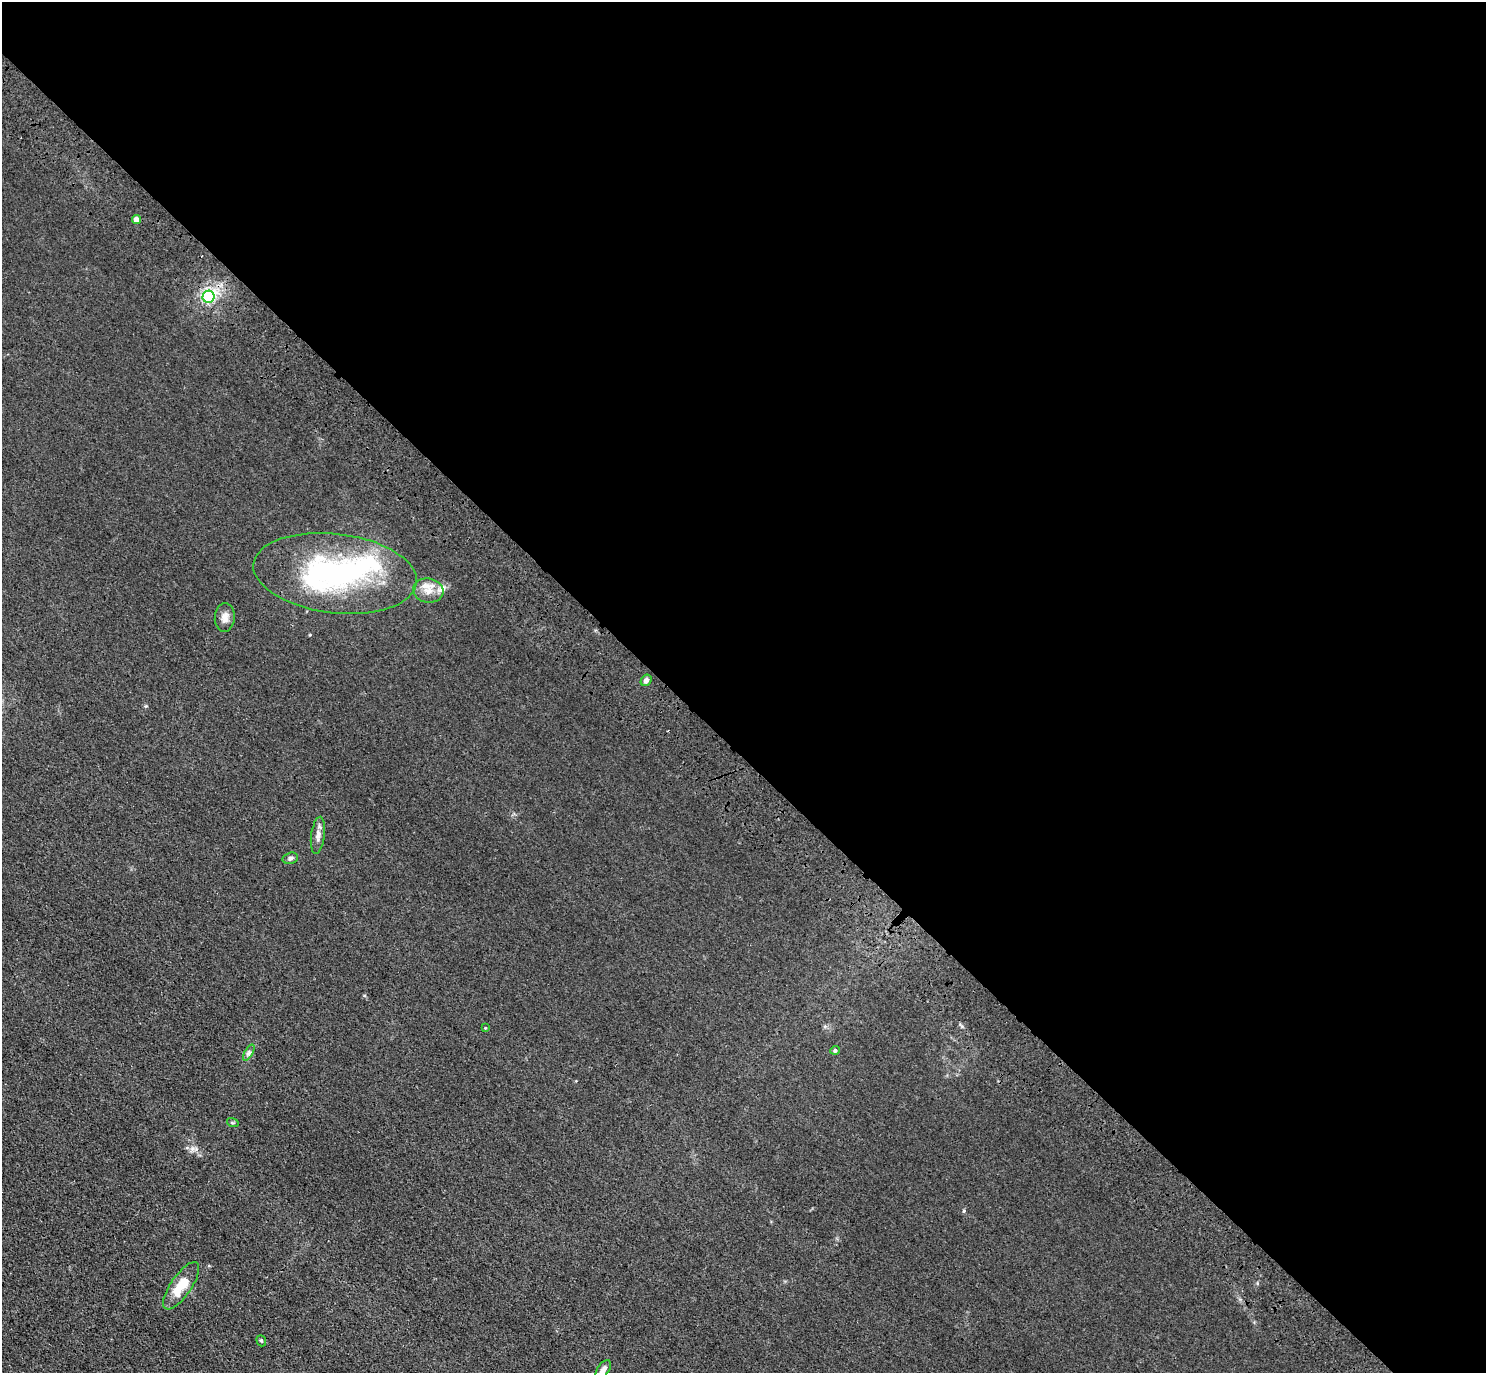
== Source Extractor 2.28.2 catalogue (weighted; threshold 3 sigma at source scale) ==
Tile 8 of 4 x 4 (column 4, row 2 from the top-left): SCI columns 4545-6028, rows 3130-4500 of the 6118 x 6118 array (HDU 1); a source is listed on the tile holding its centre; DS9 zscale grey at full resolution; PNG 1488 x 1375 px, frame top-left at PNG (2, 2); each listed source drawn as its Kron ellipse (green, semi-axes under 4 px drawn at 4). Shown black and unused: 55% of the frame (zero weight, under 3 of 4 exposures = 6% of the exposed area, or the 3 px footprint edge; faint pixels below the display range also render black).
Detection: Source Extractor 2.28.2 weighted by HDU 2 'WHT'; one run over the whole footprint, this tile lists its part. Background 0.0112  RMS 0.0054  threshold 0.0242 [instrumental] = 3 sigma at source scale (4.5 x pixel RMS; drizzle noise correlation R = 1.50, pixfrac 1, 0.05/0.05 arcsec/px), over >= 5 px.
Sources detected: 18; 2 inside a brighter object's white glare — neither listed nor drawn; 1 inside a brighter listed object's ellipse — not listed separately; the other 15 listed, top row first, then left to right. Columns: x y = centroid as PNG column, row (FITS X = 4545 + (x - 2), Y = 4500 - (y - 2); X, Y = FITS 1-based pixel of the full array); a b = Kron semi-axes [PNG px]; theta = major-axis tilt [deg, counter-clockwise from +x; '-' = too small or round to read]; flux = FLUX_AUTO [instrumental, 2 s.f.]
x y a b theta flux
136 220 4 4 - 5.3
209 297 6 6 - 60
335 573 82 39 -7 100
428 591 15 12 -8 6.6
225 617 14 10 86 3.5
646 680 6 5 - 2.1
318 835 19 6 83 3.2
290 858 8 5 15 1.5
485 1028 4 3 - 0.43
835 1050 4 4 - 1.1
249 1053 9 4 58 1.3
233 1123 6 3 -17 0.65
181 1286 28 10 55 13
261 1341 6 4 -69 0.81
603 1370 10 5 56 2.9
Isophote crosses this tile's border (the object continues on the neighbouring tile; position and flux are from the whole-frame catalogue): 1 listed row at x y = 603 1370